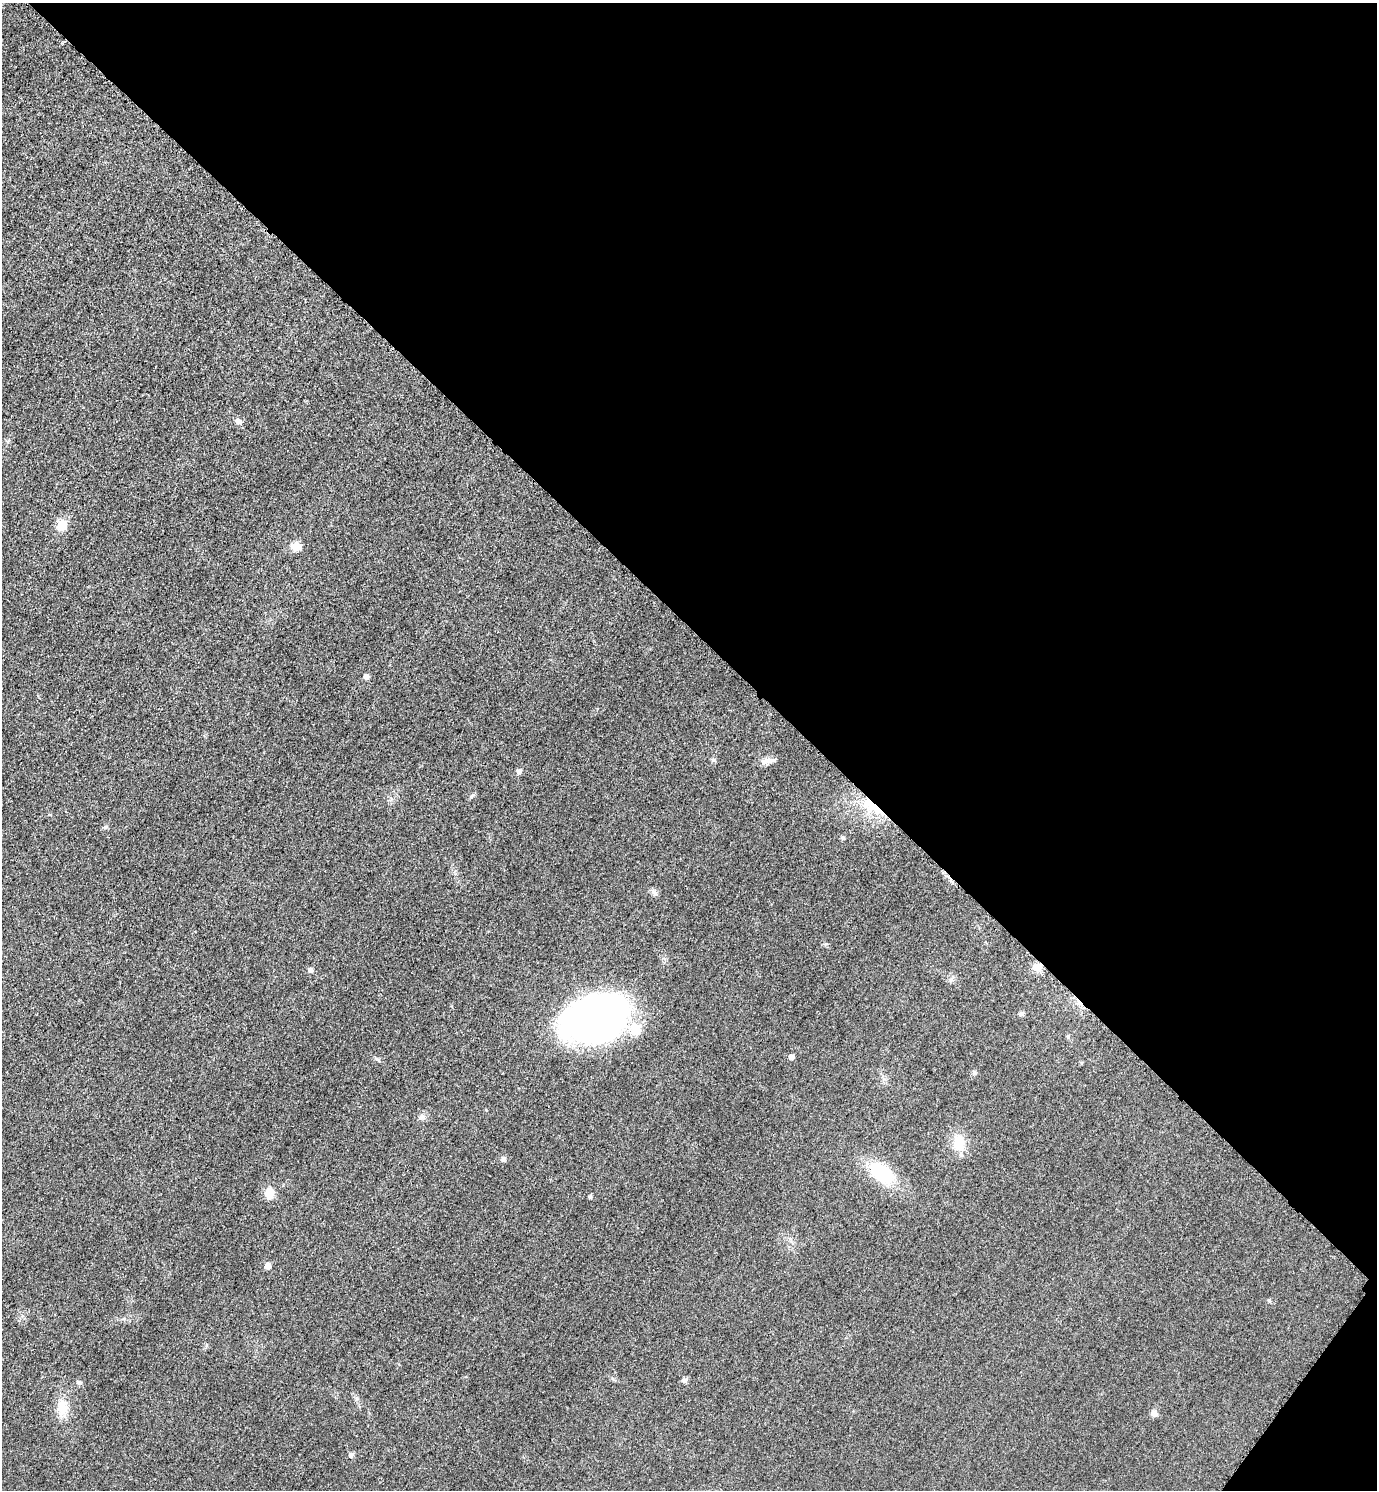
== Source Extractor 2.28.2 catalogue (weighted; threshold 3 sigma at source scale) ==
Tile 8 of 4 x 4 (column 4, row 2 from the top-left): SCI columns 4298-5672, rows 2999-4486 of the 5989 x 5986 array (HDU 1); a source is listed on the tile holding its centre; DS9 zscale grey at full resolution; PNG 1379 x 1492 px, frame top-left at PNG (2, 3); no overlay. Shown black and unused: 43% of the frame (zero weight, under 3 of 5 exposures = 2% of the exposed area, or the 3 px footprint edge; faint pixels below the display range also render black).
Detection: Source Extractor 2.28.2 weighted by HDU 2 'WHT'; one run over the whole footprint, this tile lists its part. Background 0.0302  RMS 0.0055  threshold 0.0246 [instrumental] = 3 sigma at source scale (4.5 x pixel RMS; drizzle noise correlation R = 1.50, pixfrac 1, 0.05/0.05 arcsec/px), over >= 5 px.
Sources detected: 34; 2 inside a brighter listed object's ellipse — not listed separately; the other 32 listed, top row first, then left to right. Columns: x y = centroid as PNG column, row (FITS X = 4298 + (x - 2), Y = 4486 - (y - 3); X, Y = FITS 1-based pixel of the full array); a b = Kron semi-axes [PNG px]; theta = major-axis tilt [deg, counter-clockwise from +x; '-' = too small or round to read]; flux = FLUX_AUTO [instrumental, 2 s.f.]
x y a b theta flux
238 421 7 5 -26 3.1
62 525 6 6 - 19
296 546 10 9 - 6.1
366 676 5 5 - 2.9
713 760 8 4 -33 0.89
768 761 20 7 11 3.5
519 771 6 6 - 1.6
472 796 9 3 45 0.89
871 806 35 12 -31 18
105 827 6 4 18 0.84
843 838 6 5 - 1.1
654 892 11 6 -45 1.7
1037 967 11 9 5 5.3
310 970 6 5 - 2
1022 1014 7 6 - 1.2
596 1019 55 37 19 280
1068 1036 6 4 73 0.65
792 1057 5 5 - 2.4
974 1072 7 5 -71 1
421 1117 11 5 44 1.6
959 1143 18 13 -84 11
503 1159 6 5 - 1.9
882 1173 28 16 -40 31
269 1193 14 10 88 6.5
590 1197 5 4 - 1.2
268 1266 5 5 - 4.6
1269 1301 5 4 - 0.82
684 1380 8 6 -8 1.5
79 1382 8 6 -16 1.4
63 1407 21 14 88 9.6
1154 1413 9 7 -41 2.5
351 1455 5 5 - 2.1
Overlapping masked pixels (flux is a lower limit): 2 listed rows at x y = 871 806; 1037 967
Unlisted compact peaks at least as high as the median listed source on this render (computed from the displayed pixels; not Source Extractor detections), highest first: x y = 377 1059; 826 944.